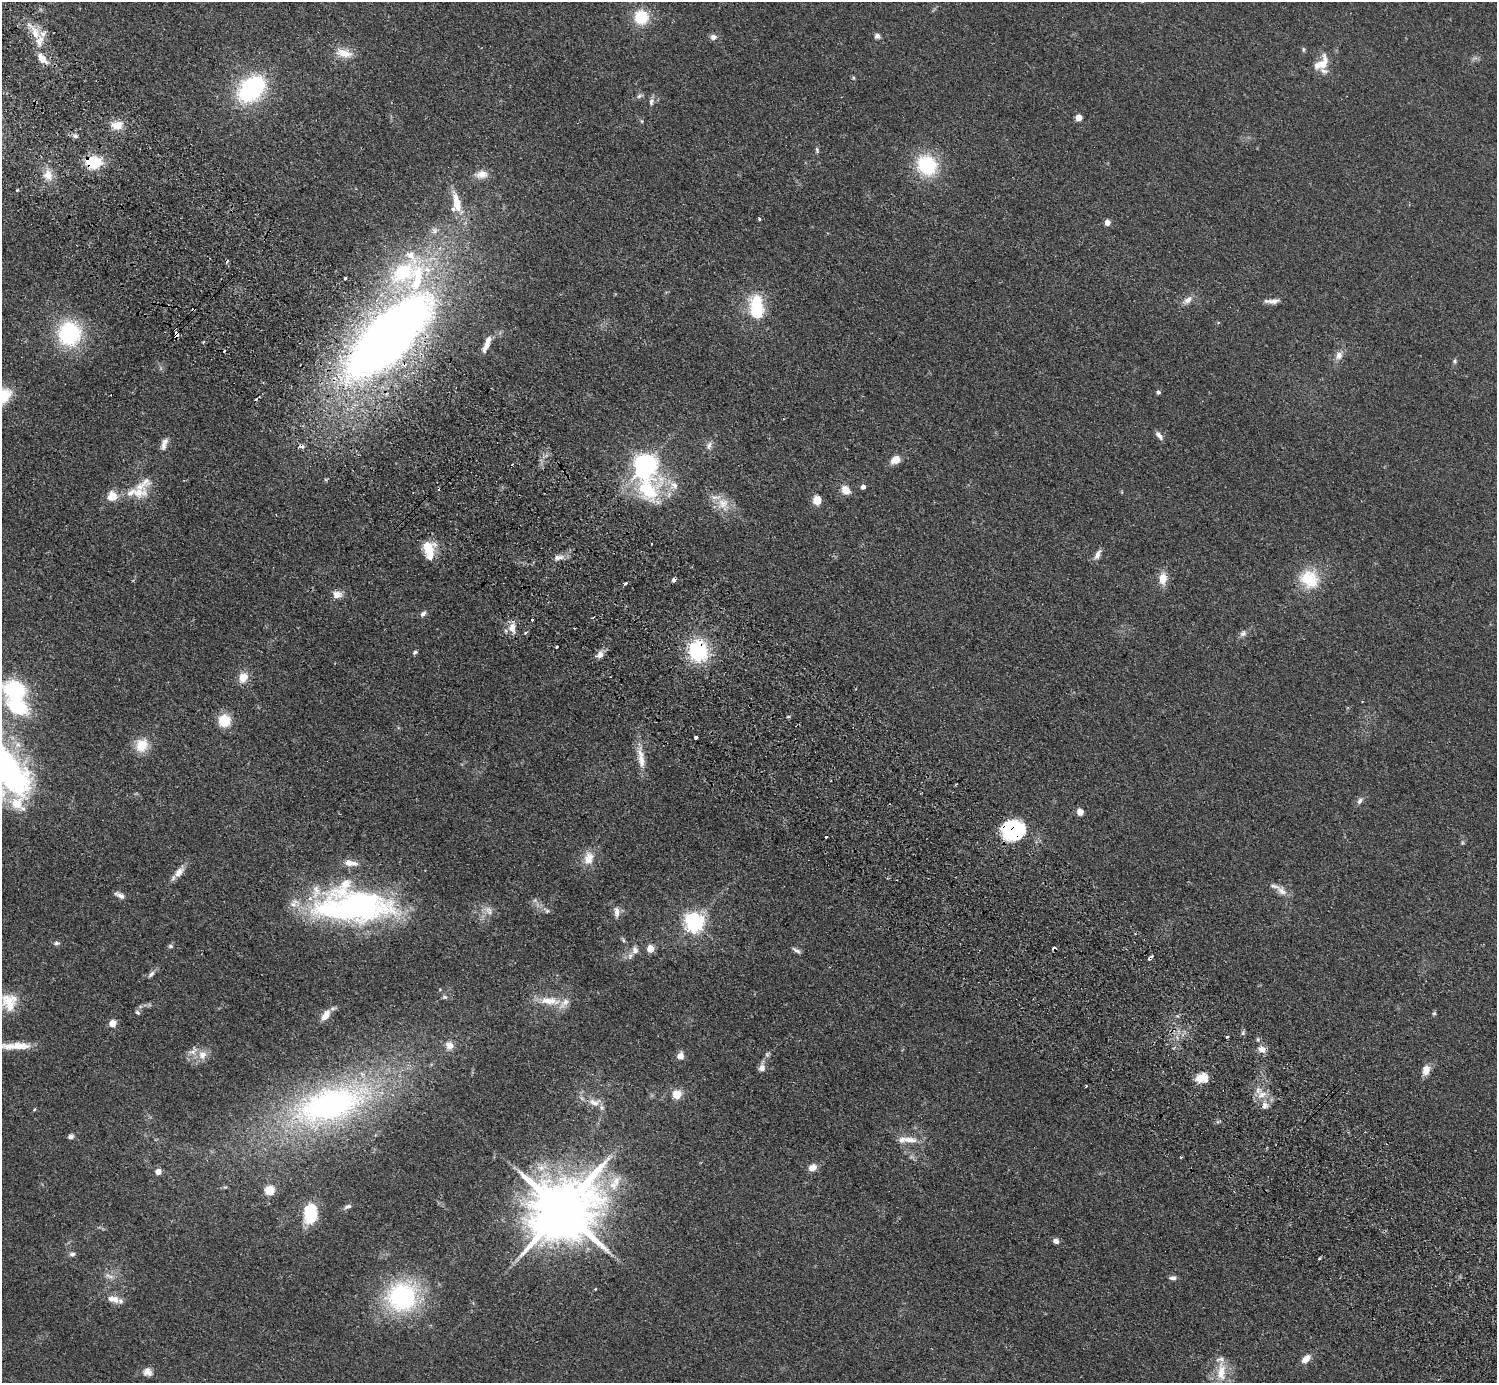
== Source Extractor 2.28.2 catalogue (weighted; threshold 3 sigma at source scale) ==
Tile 11 of 4 x 4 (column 3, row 3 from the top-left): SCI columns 3030-4524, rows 1724-3104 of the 6059 x 6069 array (HDU 1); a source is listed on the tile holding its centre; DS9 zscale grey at full resolution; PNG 1499 x 1385 px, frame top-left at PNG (2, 2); no overlay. Shown black and unused: <1% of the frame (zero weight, under 2 of 3 exposures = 3% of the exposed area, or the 3 px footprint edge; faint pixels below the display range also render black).
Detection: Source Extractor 2.28.2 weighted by HDU 2 'WHT'; one run over the whole footprint, this tile lists its part. Background 0.0531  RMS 0.0077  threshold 0.0348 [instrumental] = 3 sigma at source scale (4.5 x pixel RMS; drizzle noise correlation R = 1.50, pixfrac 1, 0.05/0.05 arcsec/px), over >= 5 px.
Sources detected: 178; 4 too faint to see at this stretch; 1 inside a brighter object's white glare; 6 cosmic-ray / hot-pixel residue — not listed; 21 inside a brighter listed object's ellipse — not listed separately; the other 146 listed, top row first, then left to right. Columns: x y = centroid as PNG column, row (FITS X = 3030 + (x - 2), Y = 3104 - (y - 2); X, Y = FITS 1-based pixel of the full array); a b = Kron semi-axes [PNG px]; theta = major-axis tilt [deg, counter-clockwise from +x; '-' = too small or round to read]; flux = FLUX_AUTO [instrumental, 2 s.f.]
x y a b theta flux
641 17 14 14 - 26
35 32 28 11 -61 16
877 36 7 6 - 2.7
713 37 8 7 - 3
1303 49 8 4 -90 1.2
344 53 22 11 -13 11
42 58 15 8 -50 8.9
1323 64 25 12 74 12
853 78 5 5 - 1
251 89 22 16 43 120
640 96 10 5 25 2
651 101 11 6 82 2.9
1078 118 5 5 - 14
117 125 15 11 4 9.7
75 136 7 6 - 2.2
817 150 8 5 -75 1.5
94 162 16 12 -1 27
927 165 19 16 -50 56
481 174 18 10 3 7.4
48 175 17 12 -71 9.7
17 190 3 3 - 0.77
457 203 21 8 -76 18
759 219 4 4 - 1.2
1107 222 5 4 - 8.8
403 272 58 29 52 99
345 279 3 3 - 2.6
1187 300 16 8 36 5.3
1272 301 20 6 3 4.7
757 304 27 18 -68 28
193 310 4 2 - 2.3
69 334 23 21 -87 75
177 334 5 3 - 14
388 337 89 33 46 920
204 342 4 3 - 1.3
487 345 19 7 64 7.4
1339 355 12 9 57 5.4
1455 361 6 5 - 1.5
1158 392 4 4 - 2
1159 435 12 5 -51 3.4
164 444 18 7 70 4.9
709 445 13 7 65 3.7
301 446 7 5 -18 3.2
896 460 12 9 27 7.3
512 465 3 2 - 0.94
646 465 8 7 - 590
863 487 4 4 - 3.6
648 490 48 39 -55 69
846 490 9 7 -47 10
138 492 27 14 0 17
817 500 9 7 -84 11
723 504 22 17 -61 14
429 551 20 12 -80 20
1098 555 15 6 63 4.1
559 557 15 7 7 4.6
1163 578 15 9 88 9.7
1309 579 27 23 -39 28
625 584 4 3 - 2.9
337 595 12 9 -1 5.7
423 614 8 5 49 2.5
592 618 3 3 - 1.2
532 619 3 3 - 2
512 628 13 9 -76 7.6
526 633 4 3 - 1.4
1243 633 10 8 41 3
557 647 3 3 - 1.6
698 651 20 17 -81 61
415 652 6 4 34 1.4
599 655 12 8 37 4.4
243 677 13 11 65 9.3
14 690 21 17 -15 61
788 716 5 3 - 0.8
224 721 11 11 - 20
696 737 4 3 - 3.2
142 745 17 14 63 15
641 761 27 10 -85 11
956 784 3 2 - 0.73
1360 801 10 6 59 2.8
1080 812 5 4 - 11
1013 829 24 21 10 60
826 837 3 3 - 2.7
1462 843 6 4 80 1.2
588 858 20 14 78 11
350 863 19 8 -7 7
179 872 19 9 51 7
1282 891 17 10 -47 6.2
120 895 13 6 -27 3.6
353 907 82 32 0 250
489 910 16 9 -45 5.6
547 911 12 6 -30 2.7
617 912 15 7 -89 4.5
694 922 7 7 - 430
623 940 8 5 -64 1.4
56 943 8 5 3 1.8
171 946 7 5 -2 1.6
650 949 5 5 - 18
635 950 9 7 -80 3.7
796 950 12 5 -33 2.4
151 974 11 6 47 2.8
440 989 4 4 - 0.76
445 997 7 5 -2 1.8
550 1001 32 11 -4 16
9 1002 25 21 -78 21
138 1012 7 5 -40 1.6
1434 1013 6 4 62 1.2
325 1015 14 8 54 8.1
112 1023 5 5 - 17
1243 1033 6 5 - 1.6
1227 1037 4 3 - 0.81
449 1045 12 11 - 6.7
15 1046 37 8 2 15
1262 1049 10 9 - 4.9
202 1055 14 12 85 7.7
680 1056 9 7 65 5.6
762 1068 12 7 84 4.6
1426 1070 11 8 71 8
1202 1078 14 11 5 10
1086 1086 3 2 - 0.67
1262 1094 16 10 4 8.2
677 1095 5 5 - 34
594 1102 17 10 -2 7.9
330 1105 88 39 18 260
1265 1105 10 9 - 4.7
34 1110 5 3 - 0.77
1218 1122 6 4 -43 1.2
70 1136 7 6 - 2.5
909 1140 27 9 -8 9.3
1181 1157 3 3 - 0.78
812 1168 10 8 33 6.1
158 1172 5 5 - 6.2
616 1181 17 13 55 12
225 1187 6 4 42 1
269 1191 5 5 - 43
347 1207 10 5 23 2.5
562 1210 19 16 37 7300
310 1213 15 10 89 49
1056 1241 7 6 - 3.4
72 1254 8 7 - 2.3
1319 1258 3 3 - 1.4
1173 1278 10 5 3 2.5
595 1289 3 3 - 1.4
402 1297 31 30 - 110
111 1299 9 8 - 4
120 1301 13 8 6 3.2
1306 1359 13 8 44 6.4
147 1372 11 10 - 4.8
1221 1372 28 12 89 17
Overlapping masked pixels (flux is a lower limit): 7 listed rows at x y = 94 162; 193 310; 177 334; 388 337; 301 446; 698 651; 1013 829
Isophote crosses this tile's border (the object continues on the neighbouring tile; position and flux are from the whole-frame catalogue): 3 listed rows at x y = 14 690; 9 1002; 15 1046